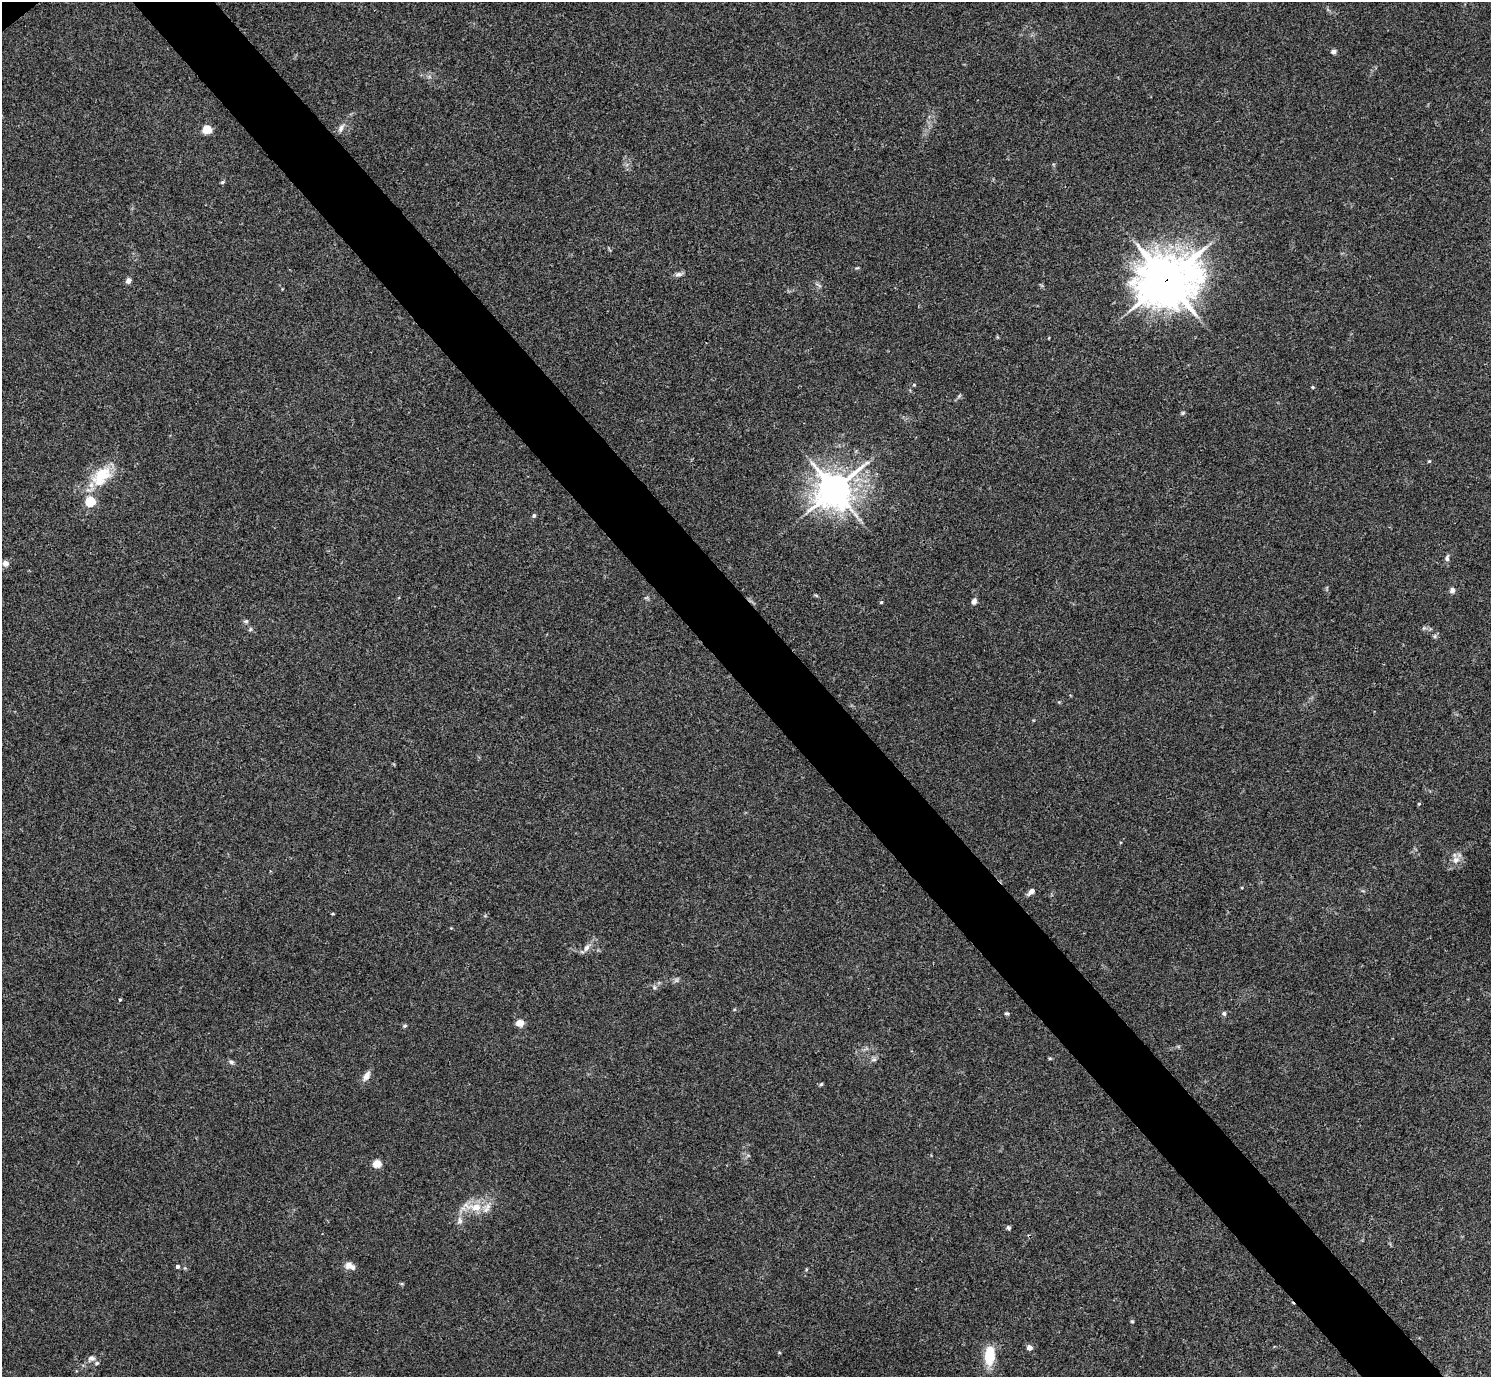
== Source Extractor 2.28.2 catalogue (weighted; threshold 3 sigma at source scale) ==
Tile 6 of 4 x 4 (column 2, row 2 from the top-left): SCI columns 1495-2983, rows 3051-4425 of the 5963 x 5961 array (HDU 1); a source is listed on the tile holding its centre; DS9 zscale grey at full resolution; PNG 1493 x 1379 px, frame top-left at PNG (2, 2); no overlay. Shown black and unused: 6% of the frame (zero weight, under 3 of 4 exposures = <1% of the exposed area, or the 3 px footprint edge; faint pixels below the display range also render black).
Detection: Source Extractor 2.28.2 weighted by HDU 2 'WHT'; one run over the whole footprint, this tile lists its part. Background 0.0451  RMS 0.0048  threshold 0.0217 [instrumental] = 3 sigma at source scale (4.5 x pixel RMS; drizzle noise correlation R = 1.50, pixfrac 1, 0.05/0.05 arcsec/px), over >= 5 px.
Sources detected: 47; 3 inside a brighter listed object's ellipse — not listed separately; the other 44 listed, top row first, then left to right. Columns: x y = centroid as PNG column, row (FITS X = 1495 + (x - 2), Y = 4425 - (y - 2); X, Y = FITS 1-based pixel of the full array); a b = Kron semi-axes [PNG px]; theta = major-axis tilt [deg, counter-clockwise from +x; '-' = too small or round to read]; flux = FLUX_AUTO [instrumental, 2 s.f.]
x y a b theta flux
1333 52 6 5 - 1.3
341 128 11 6 65 1.8
207 129 8 8 - 6.1
222 182 5 4 - 0.68
678 274 9 5 20 1.4
1166 280 19 16 17 1700
128 281 5 5 - 2.4
1313 387 4 4 - 0.49
1183 413 5 4 - 0.62
1429 461 4 4 - 0.52
101 476 32 18 48 16
834 490 11 10 - 920
90 501 5 5 - 33
534 515 6 4 -90 0.77
1447 558 8 6 86 1.3
5 563 6 5 - 2.7
1452 590 6 6 - 1.7
881 602 4 3 - 0.56
974 602 7 6 - 1.7
246 621 6 5 - 0.78
1419 804 4 4 - 0.51
1456 860 10 8 45 2.8
1031 891 8 5 40 2.2
586 948 10 6 56 2.2
654 987 5 5 - 0.88
120 1000 4 4 - 0.44
1007 1013 5 4 - 0.69
1224 1013 5 5 - 1.3
520 1023 5 4 - 7.6
405 1026 6 4 1 0.62
874 1059 7 4 1 0.93
231 1062 7 5 -17 1.1
366 1076 13 7 60 2.8
821 1084 5 4 - 0.6
377 1164 5 4 - 15
476 1207 12 9 3 6.2
460 1221 10 7 -84 2.1
1008 1228 5 5 - 0.96
350 1266 13 8 -25 3.2
177 1267 4 4 - 1.3
1132 1321 4 4 - 0.56
1029 1347 5 4 - 3.1
989 1355 17 9 87 15
91 1358 9 7 6 1.9
Overlapping masked pixels (flux is a lower limit): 1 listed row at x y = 1166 280